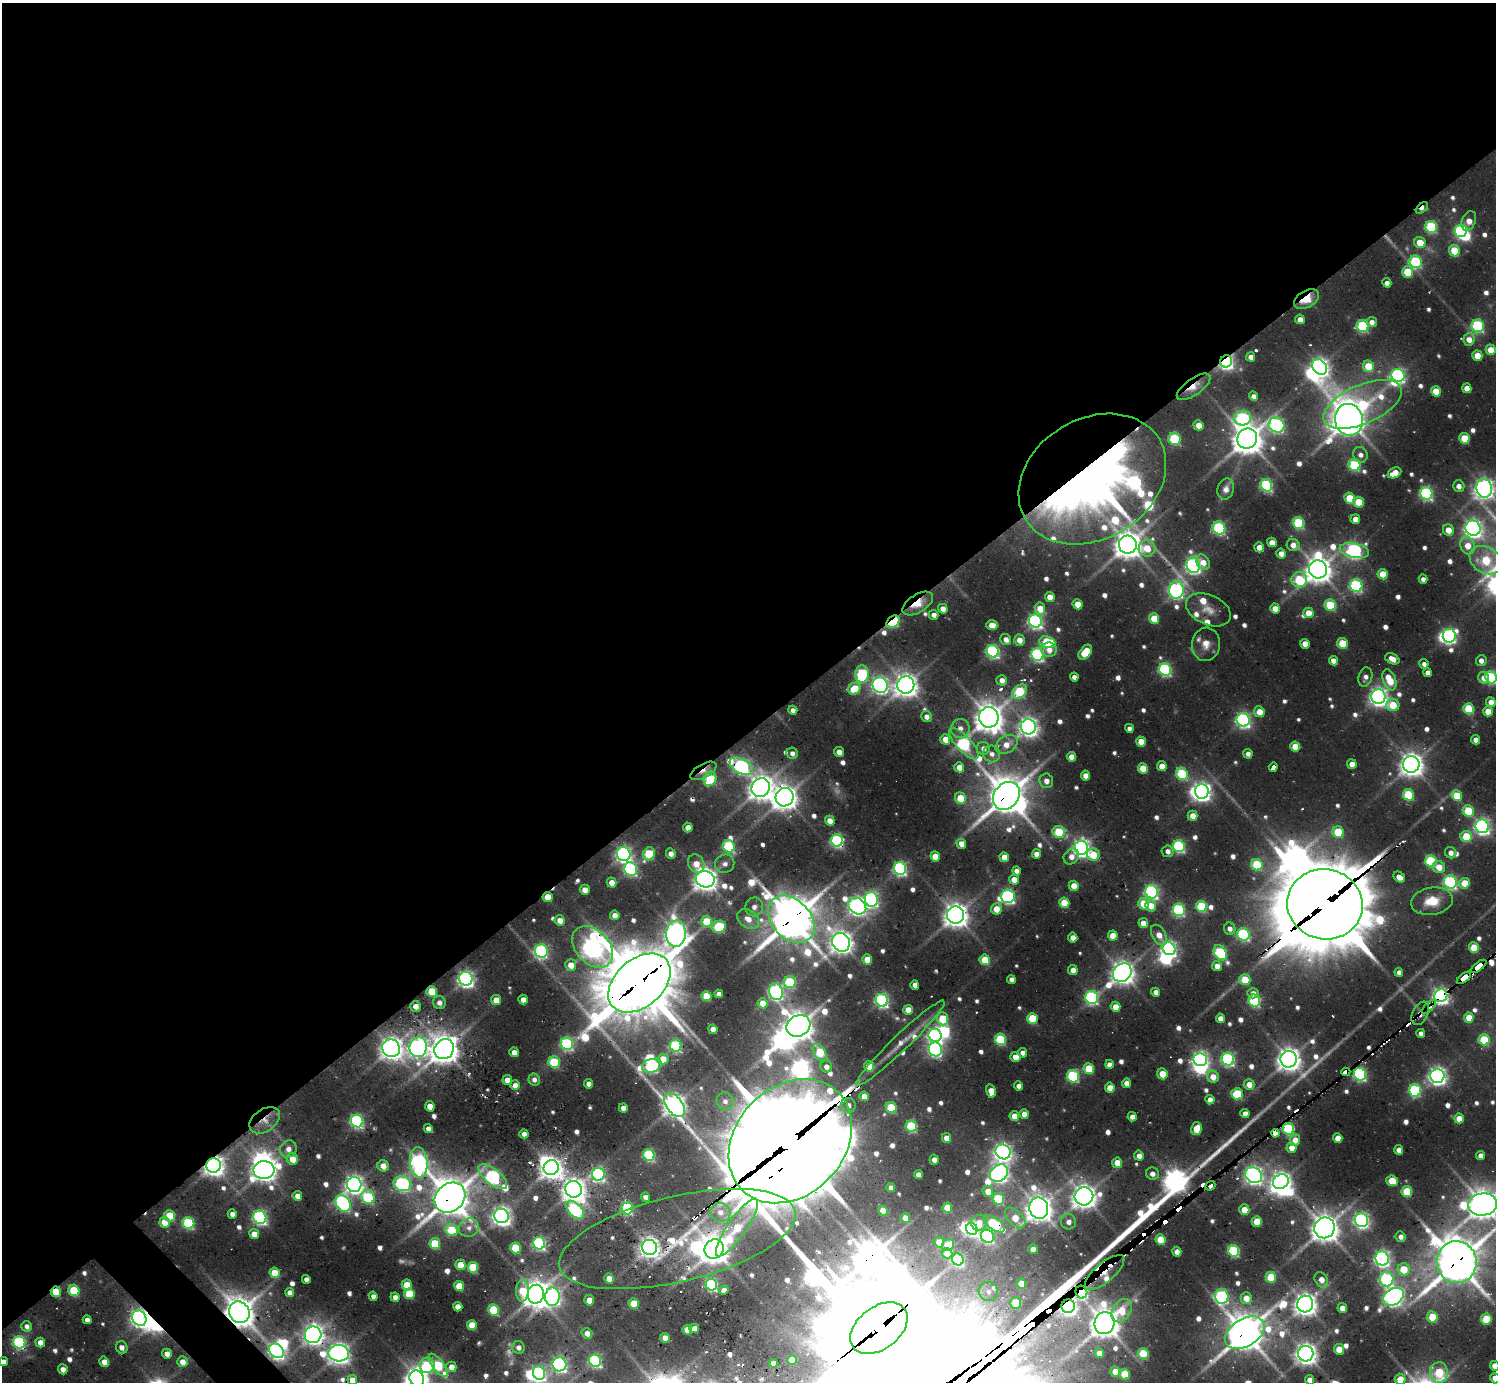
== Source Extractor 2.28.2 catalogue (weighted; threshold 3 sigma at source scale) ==
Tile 2 of 4 x 4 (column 2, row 1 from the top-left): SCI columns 1560-3053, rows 4292-5671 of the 6309 x 6286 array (HDU 1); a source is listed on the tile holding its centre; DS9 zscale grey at full resolution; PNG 1498 x 1384 px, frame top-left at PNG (2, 3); each listed source drawn as its Kron ellipse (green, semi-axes under 4 px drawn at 4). Shown black and unused: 54% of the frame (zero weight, under 2 of 3 exposures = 12% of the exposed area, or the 3 px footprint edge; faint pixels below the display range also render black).
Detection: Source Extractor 2.28.2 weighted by HDU 2 'WHT'; one run over the whole footprint, this tile lists its part. Background 0.0933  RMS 0.01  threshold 0.0457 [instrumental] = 3 sigma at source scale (4.5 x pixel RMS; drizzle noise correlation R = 1.50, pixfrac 1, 0.05/0.05 arcsec/px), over >= 5 px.
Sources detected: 782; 23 too faint to see at this stretch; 25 inside a brighter object's white glare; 16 cosmic-ray / hot-pixel residue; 2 long thin detections or spike segments (spike, bleed or trail) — neither listed nor drawn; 15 inside a brighter listed object's ellipse — not listed separately; of the other 701, all 500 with FLUX_AUTO >= 6.02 (the completeness limit of this list) listed and drawn (201 fainter detections not listed), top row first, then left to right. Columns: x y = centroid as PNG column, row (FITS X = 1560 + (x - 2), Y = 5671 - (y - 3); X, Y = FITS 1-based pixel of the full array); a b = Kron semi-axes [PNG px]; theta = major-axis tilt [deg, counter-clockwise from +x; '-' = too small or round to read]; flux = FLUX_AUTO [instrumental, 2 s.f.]
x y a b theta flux
1422 208 7 4 42 8.6
1469 221 10 6 66 14
1431 227 6 6 - 120
1461 231 6 6 - 200
1420 242 6 5 - 24
1454 250 6 5 - 41
1416 262 6 6 - 150
1407 272 5 5 - 44
1387 283 4 4 - 6
1306 299 13 8 30 32
1300 319 5 4 - 9.5
1372 322 5 5 - 7.5
1363 326 6 6 - 120
1478 326 6 6 - 170
1469 339 6 5 - 14
1491 350 5 5 - 22
1477 356 5 5 - 27
1251 357 5 4 - 8.3
1226 361 6 6 - 430
1368 366 6 5 - 39
1320 367 8 6 -53 680
1398 375 7 6 - 300
1193 387 20 8 35 14
1467 388 5 4 - 15
1436 391 5 5 - 34
1253 396 5 4 - 6.6
1363 404 42 19 24 120
1243 418 9 7 3 170
1349 420 16 14 -79 2100
1198 425 5 5 - 15
1276 425 8 7 - 270
1464 438 5 5 - 44
1175 439 6 6 - 97
1247 439 10 9 - 2100
1360 455 8 7 - 7.5
1354 465 6 5 - 110
1394 473 7 5 25 19
1092 479 78 60 31 1300
1266 485 6 5 - 180
1459 486 6 5 - 7.7
1484 488 9 7 -80 840
1226 489 11 8 73 7.5
1426 493 6 6 - 220
1350 498 5 5 - 46
1359 502 5 5 - 40
1355 519 5 4 - 14
1299 523 6 5 - 110
1219 528 7 6 - 140
1473 528 8 7 - 600
1448 530 6 5 - 15
1272 542 5 4 - 12
1128 545 9 9 - 1600
1293 545 6 6 - 10
1467 546 9 7 -68 18
1259 547 5 4 - 17
1147 548 8 8 - 27
1354 551 15 7 -11 350
1281 554 5 4 - 11
1486 560 17 13 -32 62
1203 562 8 6 -60 14
1193 565 8 6 -73 400
1318 569 9 9 - 1400
1383 574 5 5 - 31
1423 579 4 4 - 6.3
1299 580 8 7 - 79
1356 586 6 6 - 190
1176 590 9 7 85 410
1050 597 5 4 - 17
918 603 17 9 32 25
1078 604 5 5 - 24
1330 605 6 5 - 71
1040 608 6 5 - 21
1275 608 5 4 - 13
943 609 5 4 - 11
1208 610 24 15 -24 18
1308 613 5 5 - 20
934 615 5 4 - 7.6
1154 618 5 5 - 33
1035 621 7 6 - 340
893 622 7 5 40 100
992 625 6 5 - 20
1449 636 7 6 - 300
1006 639 6 5 - 8.7
1019 640 5 5 - 12
1047 642 8 6 -7 66
1342 643 5 5 - 46
1206 644 17 14 84 15
1305 644 5 4 - 15
1049 650 8 7 - 9.7
993 651 6 6 - 240
1085 652 8 5 52 41
1037 654 6 6 - 240
1392 659 7 5 -28 12
1333 661 5 4 - 12
1481 661 5 5 - 6.7
1424 664 5 4 - 6.1
1165 669 6 6 - 210
1427 673 4 4 - 7.7
862 674 9 6 84 130
1074 677 4 4 - 6.3
1365 677 10 6 74 7.3
1491 677 6 5 - 150
1484 678 6 5 - 11
1002 680 5 5 - 8.2
1389 680 11 6 -68 37
880 685 8 7 - 460
906 685 8 8 - 1200
854 689 6 5 - 42
1019 692 8 6 40 85
1378 697 7 7 - 670
1491 702 5 4 - 13
1393 705 6 6 - 34
1469 709 5 5 - 74
793 710 5 4 - 6.8
1488 711 5 4 - 22
1259 712 5 5 - 18
926 717 6 5 - 7.4
989 717 10 10 - 1800
1243 720 7 6 - 380
1028 727 7 7 - 750
960 728 9 9 - 7.5
1129 728 4 4 - 6.5
945 739 5 5 - 18
1476 740 5 4 - 9.1
1141 742 5 5 - 20
964 744 20 7 -47 170
1007 744 12 8 33 15
1295 747 5 5 - 28
983 748 6 6 - 6.9
839 752 5 4 - 9.2
792 753 6 5 - 6.4
992 754 9 8 - 6.7
1248 754 5 4 - 6.4
1071 757 5 4 - 15
1352 764 5 4 - 13
1411 764 8 8 - 1200
741 766 12 7 -28 320
1162 766 5 4 - 16
959 767 5 4 - 15
1273 767 5 3 - 64
1143 768 5 5 - 35
703 771 14 7 29 8.7
1182 774 6 5 - 110
1086 776 5 4 - 10
710 779 7 6 - 71
1046 781 7 6 - 7.9
761 788 10 9 - 1300
1202 791 7 7 - 620
1408 795 6 5 - 77
1006 796 15 12 49 3000
1457 796 5 5 - 43
785 797 9 9 - 1300
960 798 6 5 - 30
1468 811 6 5 - 58
1193 816 5 4 - 16
830 821 5 4 - 13
1482 826 7 6 - 450
688 827 5 4 - 12
1059 832 6 6 - 70
1338 832 6 5 - 55
1466 836 6 5 - 49
837 841 6 6 - 230
961 844 5 4 - 13
729 846 6 5 - 130
1179 846 6 5 - 180
1081 848 7 6 - 580
1168 851 6 6 - 7.6
1451 853 6 5 - 7.5
624 854 7 6 - 430
649 854 6 6 - 70
671 854 5 4 - 9.3
1036 854 4 4 - 9.4
1093 855 6 6 - 32
935 856 5 4 - 20
1071 856 8 7 - 9.2
1004 857 5 4 - 18
1431 861 6 5 - 100
696 864 9 8 - 17
725 864 10 9 - 6.7
1257 865 6 5 - 70
1439 867 6 6 - 16
900 868 6 6 - 280
631 869 7 6 - 210
1016 871 4 4 - 6.3
1399 877 6 5 - 11
705 879 9 8 - 1200
1014 879 5 4 - 15
612 882 5 4 - 13
1450 882 7 6 - 240
1465 883 5 5 - 29
1074 886 5 5 - 17
585 890 5 5 - 12
1151 892 7 6 - 320
1008 896 7 6 - 300
548 897 5 5 - 22
871 899 7 6 - 320
1432 901 21 13 9 29
1064 903 5 5 - 34
1144 904 6 5 - 37
1325 904 38 35 -14 12000
857 906 9 7 -37 620
1151 906 6 5 - 17
1201 906 6 5 - 97
754 907 9 9 - 8.4
996 909 5 5 - 18
1179 910 6 6 - 190
615 915 5 4 - 11
956 915 8 8 - 1300
748 919 12 8 -37 14
791 919 27 19 -47 3600
560 920 5 5 - 12
707 921 6 5 - 43
1143 923 5 5 - 16
719 927 7 6 - 88
1230 929 6 5 - 8.1
676 934 13 10 86 1100
1243 934 6 6 - 170
1159 935 11 6 -60 14
1113 936 5 5 - 21
1073 937 5 4 - 12
841 942 10 8 -55 1100
593 947 24 16 -46 950
1474 948 5 5 - 40
1169 949 7 6 - 420
541 951 6 6 - 260
1220 953 8 5 -56 150
867 959 5 5 - 22
985 960 5 5 - 39
571 965 6 5 - 15
1217 966 5 5 - 12
1478 966 9 4 37 240
1073 970 5 4 - 12
1399 972 4 4 - 7.1
1122 973 10 8 43 1200
1464 978 8 4 37 240
466 979 7 6 - 480
1011 979 4 4 - 6.2
1245 980 5 5 - 38
790 982 6 6 - 110
639 983 36 24 41 8400
915 985 5 4 - 8.8
432 991 5 5 - 46
776 992 8 6 -70 330
1156 992 4 4 - 7.4
1253 993 6 5 - 6.7
719 994 4 4 - 7.2
706 996 5 5 - 42
1441 996 6 6 - 710
1092 998 6 6 - 230
496 1000 5 5 - 20
523 1000 5 4 - 11
882 1000 6 6 - 290
1254 1001 6 5 - 140
439 1003 7 6 - 7.3
762 1003 5 5 - 21
416 1006 5 5 - 11
1115 1007 5 5 - 18
1429 1007 9 4 45 15
908 1010 5 4 - 17
1420 1013 12 7 64 8.3
1469 1017 5 5 - 23
1032 1018 5 5 - 61
1220 1018 5 4 - 10
942 1019 6 6 - 48
798 1026 12 10 27 1800
713 1029 5 4 - 12
1421 1033 4 4 - 6.3
935 1035 7 6 - 360
1000 1039 6 5 - 91
1484 1040 5 5 - 69
900 1043 61 8 44 21
567 1044 6 6 - 190
676 1046 6 5 - 170
418 1047 10 8 74 600
391 1048 9 8 - 1100
444 1049 10 9 - 1800
935 1049 7 6 - 290
514 1052 5 4 - 12
820 1052 9 5 -57 48
1023 1053 5 4 - 8.8
1015 1057 5 5 - 15
663 1059 6 5 - 26
1228 1059 6 6 - 240
1289 1059 8 8 - 1200
1200 1060 7 6 - 490
554 1062 6 5 - 86
1109 1064 4 4 - 7
652 1066 10 6 18 190
869 1066 5 5 - 28
826 1067 6 5 - 8.4
1089 1069 5 5 - 49
1346 1072 4 3 - 120
1162 1074 5 5 - 21
1360 1074 6 6 - 230
1073 1076 6 6 - 120
1437 1076 7 7 - 630
1213 1077 6 6 - 15
534 1079 6 5 - 6.2
507 1080 5 5 - 9.1
1126 1083 5 4 - 9.2
589 1084 5 4 - 9.2
1249 1084 5 5 - 15
515 1085 5 4 - 12
1019 1086 4 4 - 7.9
1110 1088 5 4 - 18
1415 1090 6 6 - 140
991 1091 7 4 -79 16
1237 1094 6 5 - 65
864 1096 5 4 - 13
1210 1100 5 4 - 9.3
725 1101 9 8 - 6.6
674 1105 13 8 -52 960
848 1105 7 7 - 6
430 1106 5 4 - 17
623 1108 5 4 - 8.6
891 1108 6 5 - 67
1245 1113 5 4 - 9.4
1024 1114 5 4 - 12
1014 1116 5 5 - 17
1132 1117 4 4 - 8.4
1459 1118 5 4 - 16
265 1120 17 11 35 13
357 1121 6 6 - 280
911 1126 6 5 - 100
428 1129 4 4 - 6.6
1196 1129 6 5 - 20
1289 1129 6 5 - 150
1275 1133 4 3 - 150
524 1134 4 4 - 6.9
946 1138 5 4 - 14
1338 1138 5 4 - 17
1295 1140 6 5 - 12
790 1141 68 54 46 22000
1292 1148 5 5 - 15
288 1149 9 8 - 9
1399 1150 5 4 - 9.6
1003 1152 8 7 - 590
649 1155 6 5 - 160
1139 1156 5 5 - 9.4
1481 1156 4 4 - 8.6
292 1159 6 5 - 17
934 1160 5 4 - 6.8
419 1162 15 9 -83 520
1117 1163 5 5 - 22
214 1165 7 7 - 900
383 1166 6 5 - 13
551 1168 8 7 - 1000
264 1170 10 9 - 1100
999 1173 10 8 39 590
598 1174 6 6 - 220
1152 1174 6 6 - 7
918 1175 4 4 - 9.2
1254 1175 9 7 -38 640
493 1177 17 8 -39 320
1392 1181 6 5 - 26
1281 1182 8 7 - 830
354 1184 7 7 - 650
402 1184 9 7 -21 280
1210 1186 5 3 - 84
891 1187 4 4 - 6.2
574 1189 8 8 - 1200
988 1191 6 5 - 16
1407 1191 5 5 - 58
297 1196 5 4 - 9.3
1084 1196 9 9 - 1300
368 1197 7 6 - 99
646 1197 4 4 - 7.9
450 1198 16 13 42 3000
998 1199 6 5 - 88
343 1203 9 6 -58 270
1482 1204 14 11 6 1900
627 1208 6 5 - 140
947 1208 5 5 - 33
1039 1208 11 9 -77 1500
575 1210 11 6 -45 160
1244 1210 5 5 - 20
883 1211 5 4 - 27
720 1212 10 9 - 10
232 1214 5 4 - 6.7
170 1216 5 5 - 67
502 1216 7 7 - 700
260 1217 7 6 - 320
905 1218 5 4 - 13
1015 1218 13 7 -46 24
1362 1220 7 6 - 400
1257 1221 5 5 - 30
165 1222 5 5 - 29
1068 1222 8 7 - 8.3
188 1223 6 5 - 140
979 1223 8 8 - 13
994 1224 12 6 -35 92
469 1228 10 9 - 7.6
737 1228 34 9 55 44
1325 1228 10 10 - 1700
972 1229 6 5 - 270
451 1230 6 5 - 52
254 1234 5 5 - 17
988 1236 7 6 - 230
1401 1237 5 5 - 6.9
677 1239 121 42 13 200
1161 1240 5 5 - 38
939 1242 5 5 - 25
539 1243 6 6 - 240
435 1244 5 5 - 59
948 1245 6 5 - 29
649 1247 7 7 - 870
516 1248 5 5 - 66
714 1249 10 9 - 1600
1033 1249 5 4 - 11
1234 1251 6 5 - 140
1177 1252 5 4 - 9.4
947 1253 5 5 - 15
1382 1258 7 6 - 460
958 1260 6 5 - 170
1457 1262 21 20 - 3700
460 1265 5 5 - 33
473 1267 5 5 - 70
1404 1269 6 6 - 34
274 1273 5 5 - 30
1104 1273 24 9 40 180
1271 1277 5 5 - 56
609 1278 5 4 - 14
306 1279 4 4 - 6.4
1387 1279 7 7 - 190
1321 1280 8 6 -59 12
1021 1284 5 4 - 17
407 1285 5 5 - 36
711 1285 6 5 - 190
459 1286 5 5 - 32
74 1290 6 5 - 75
724 1290 4 4 - 6.6
522 1291 11 6 86 32
56 1292 5 5 - 47
290 1292 4 4 - 7.8
988 1292 10 9 - 8.3
1081 1292 6 5 - 230
409 1294 5 5 - 52
536 1294 9 8 - 1500
373 1296 4 4 - 6.2
1222 1296 7 6 - 240
395 1297 4 4 - 8.3
552 1297 9 7 87 490
1393 1297 11 8 32 690
1246 1298 6 5 - 17
589 1300 5 5 - 13
1016 1303 6 5 - 42
634 1304 5 5 - 40
1305 1304 8 8 - 1100
1068 1306 7 6 - 570
458 1307 5 4 - 15
1342 1308 5 4 - 12
494 1310 5 5 - 76
1122 1311 13 9 56 28
239 1312 11 10 - 2100
1432 1317 6 5 - 45
139 1318 8 6 -60 580
1486 1319 5 5 - 51
87 1320 4 4 - 6
1104 1323 11 10 - 1900
472 1325 5 5 - 34
27 1326 5 5 - 7.1
694 1328 5 4 - 8.8
879 1328 32 21 37 10000
687 1330 5 4 - 25
587 1333 5 5 - 8
1245 1333 22 13 32 2800
313 1335 8 8 - 790
665 1338 5 4 - 15
19 1342 6 6 - 210
40 1342 5 4 - 14
122 1347 6 5 - 7.2
518 1347 6 6 - 6.3
1339 1349 5 5 - 15
276 1351 8 6 -44 470
339 1353 10 8 -2 920
1099 1353 5 4 - 15
167 1354 5 5 - 10
1143 1354 5 5 - 61
1306 1354 7 7 - 1000
792 1360 5 4 - 22
3 1361 4 4 - 7.4
595 1361 6 6 - 220
104 1362 5 5 - 13
182 1362 5 5 - 13
773 1363 4 4 - 13
559 1364 7 7 - 350
427 1365 7 7 - 95
438 1365 14 5 -53 74
1495 1366 5 4 - 12
451 1367 5 5 - 11
63 1369 5 5 - 8
1115 1372 5 4 - 15
1439 1372 10 8 -86 64
539 1373 7 6 - 280
1125 1374 5 5 - 45
417 1378 8 7 - 1200
1495 1378 5 4 - 10
1400 1379 5 5 - 21
352 1380 5 5 - 19
1310 1380 5 4 - 9.8
Overlapping masked pixels (flux is a lower limit): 46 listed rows (the first 20) at x y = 1422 208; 1306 299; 1226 361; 1193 387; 1349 420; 1092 479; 918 603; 893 622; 703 771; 1006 796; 548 897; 1325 904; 791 919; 593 947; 1478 966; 1464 978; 639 983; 432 991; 1441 996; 1429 1007
Isophote crosses this tile's border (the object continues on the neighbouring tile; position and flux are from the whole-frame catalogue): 14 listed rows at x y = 1484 488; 1486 560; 1491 677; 1482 1204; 1457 1262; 3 1361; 1495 1366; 1439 1372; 539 1373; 417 1378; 1495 1378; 1400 1379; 352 1380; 1310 1380